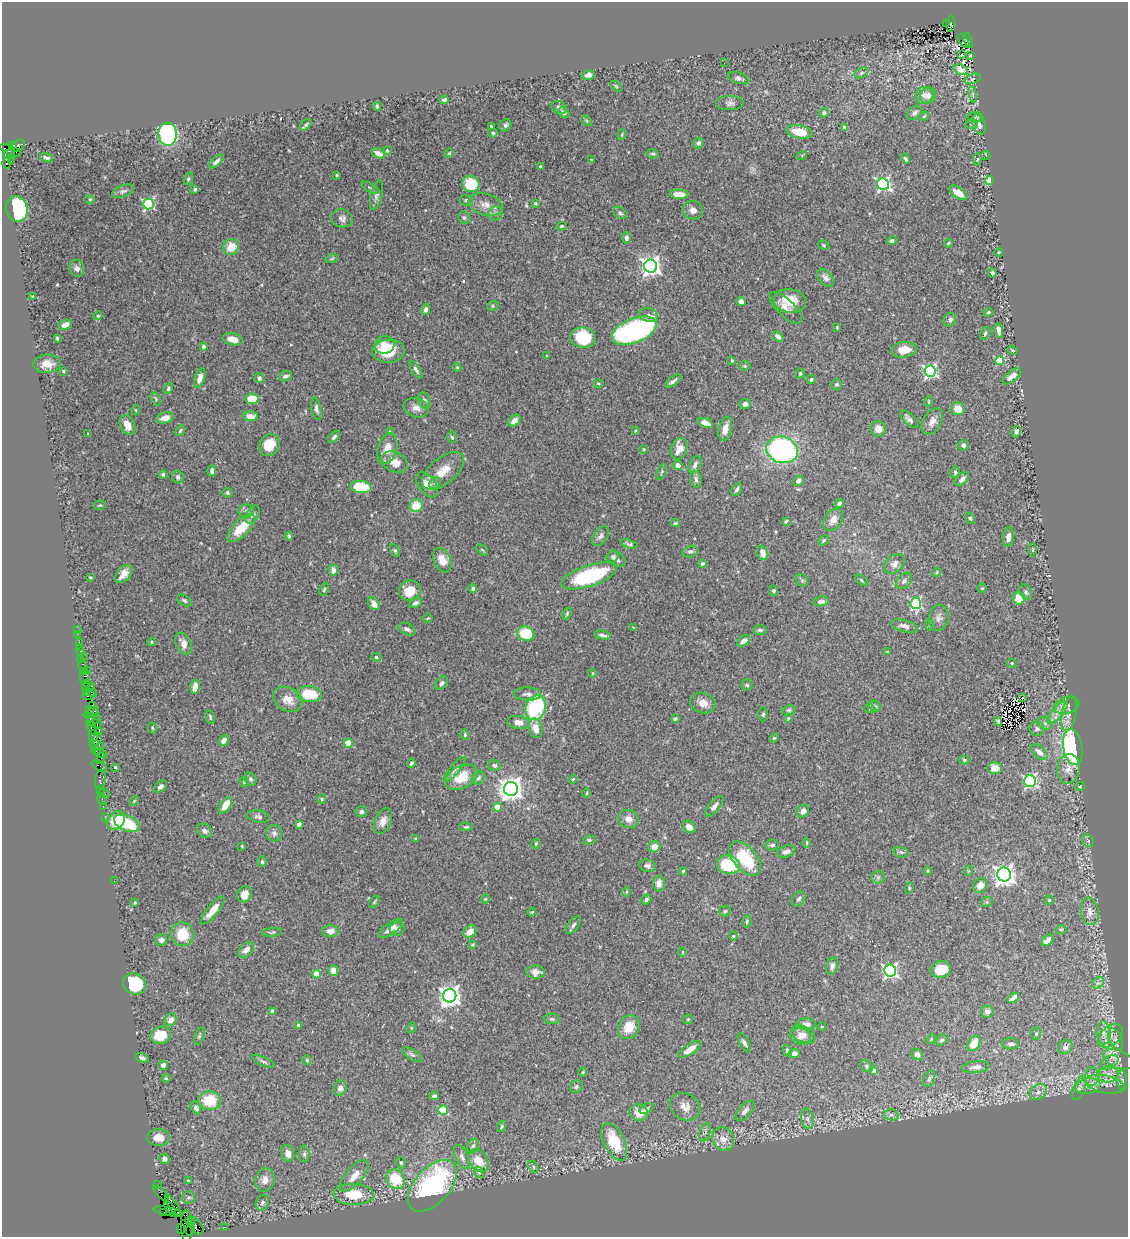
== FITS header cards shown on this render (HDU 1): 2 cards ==
NAXIS1  =                 1126
NAXIS2  =                 1235

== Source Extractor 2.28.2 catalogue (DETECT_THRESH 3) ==
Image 1126 x 1235 px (HDU 1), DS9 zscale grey, 1 PNG px = 1 image px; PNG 1130 x 1239 px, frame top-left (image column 1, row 1235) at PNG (2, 2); each listed source drawn as its Kron ellipse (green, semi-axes under 4 px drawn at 4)
Background 0.806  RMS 0.024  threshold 0.0722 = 3 sigma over >= 5 px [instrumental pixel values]
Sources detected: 515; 2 with non-positive FLUX_AUTO (blend fragments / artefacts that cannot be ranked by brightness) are neither listed nor drawn; of the other 513, the 500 brightest by FLUX_AUTO listed and drawn (13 fainter detections omitted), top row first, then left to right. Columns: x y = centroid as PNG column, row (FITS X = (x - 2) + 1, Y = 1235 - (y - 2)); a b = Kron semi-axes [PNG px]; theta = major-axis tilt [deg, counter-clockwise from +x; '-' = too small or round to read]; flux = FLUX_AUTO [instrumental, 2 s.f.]
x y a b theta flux
946 23 3 2 - 93
951 24 8 4 89 580
968 40 7 3 -73 1100
964 41 8 3 -54 450
962 55 3 2 - 6.4
970 55 4 2 - 1.7
724 63 2 2 - 3.2
961 70 7 5 -22 8.8
861 73 7 5 29 3.5
588 75 6 4 12 8.7
738 78 11 5 -15 4.8
973 79 8 4 20 3.5
616 86 6 4 -45 1.9
973 94 8 4 -82 3.1
924 95 9 8 - 10
928 96 8 7 - 8.9
444 100 4 3 - 5.2
730 103 14 7 0 6.5
377 106 4 3 - 2.3
559 107 8 6 -27 4.8
564 113 6 4 -43 5.4
824 113 5 4 - 4.5
914 113 8 6 40 5.6
924 116 5 4 - 1.8
976 117 8 5 -3 3
586 121 6 4 -45 2
972 124 6 5 - 2.6
306 125 7 4 45 2.6
505 125 6 5 - 5.6
979 125 11 6 -74 7.7
491 126 3 3 - 1.6
845 128 4 3 - 8.5
800 132 13 6 -10 39
493 133 4 3 - 3.2
168 134 11 9 -85 230
622 135 5 4 - 2
698 143 6 5 - 4.5
12 146 4 3 - 130
18 146 8 5 34 240
11 151 11 4 -24 840
387 151 3 3 - 2
378 153 7 4 -28 6.9
449 153 5 4 - 2
9 154 5 3 - 260
653 154 6 4 -12 2.9
802 155 5 3 - 1.5
986 155 5 3 - 1.4
46 158 6 3 -20 4.4
905 159 5 3 - 3.3
977 159 6 3 82 1.9
592 160 3 2 - 1.3
11 161 3 2 - 10
216 161 9 4 43 4.4
7 163 6 3 -88 160
540 167 3 3 - 3.2
337 175 3 3 - 1.9
188 179 6 4 70 2.5
989 181 4 4 - 20
471 184 8 8 - 50
883 184 6 5 - 330
370 188 10 4 -30 2.9
195 189 3 3 - 1.9
123 191 11 5 21 5.1
958 193 10 5 -32 15
679 194 9 4 -2 25
376 195 15 5 75 6
90 199 5 3 - 1.7
466 200 7 5 -11 3.7
535 203 4 2 - 1.8
148 204 5 5 - 210
485 205 17 10 -15 17
17 209 13 10 -76 290
693 210 10 9 - 9.8
495 213 7 7 - 4.8
620 213 7 5 -38 3.6
342 218 11 9 -14 7.9
464 218 6 5 - 3.3
561 226 5 4 - 2.1
626 238 5 4 - 6.4
892 241 5 4 - 3.9
948 243 4 3 - 2.1
823 245 6 4 -28 2.1
231 247 8 7 - 27
999 252 4 2 - 1.4
332 258 6 4 20 2.2
651 266 6 6 - 870
77 268 9 7 -69 6.1
992 273 4 4 - 3.8
825 278 10 6 -48 7.2
33 296 3 2 - 1.7
790 301 16 11 -9 30
741 302 4 4 - 8.2
493 306 6 4 21 2.6
786 308 21 8 -44 14
426 309 6 4 76 6.1
988 312 5 4 - 2.3
649 315 9 7 -16 7.8
98 316 5 3 - 1.9
950 320 7 6 - 6.3
65 325 7 5 21 9.7
837 327 3 3 - 2.7
999 330 7 4 -78 8.9
634 331 24 12 22 390
985 333 6 4 69 3.4
778 337 6 4 -40 5.2
57 338 3 3 - 2.4
583 338 13 10 -6 69
233 339 10 6 -12 15
384 345 10 8 12 16
203 347 4 3 - 6.3
904 350 12 7 8 24
1013 350 5 3 - 1.9
388 351 16 11 4 54
547 356 4 3 - 1.3
732 360 3 3 - 1.8
1000 361 4 4 - 76
47 364 13 9 5 17
745 366 5 4 - 2.2
457 367 4 3 - 1.6
416 370 10 4 -57 4.4
63 371 4 3 - 2.4
930 371 6 5 - 310
800 373 5 4 - 2.3
286 376 7 5 25 5.5
1012 376 11 5 39 14
200 378 10 5 72 11
259 378 5 4 - 4.6
811 379 4 4 - 2.9
673 381 9 3 34 5.2
598 383 5 3 - 1.8
836 384 5 5 - 3.2
168 389 6 4 63 2.6
156 399 7 4 -62 2.5
252 399 6 5 - 36
425 401 8 6 -64 5.8
929 401 5 3 - 1.4
745 404 5 5 - 7.7
416 408 13 9 -16 12
316 409 11 5 -80 5.2
958 409 7 6 - 20
136 410 5 3 - 1.4
250 416 7 5 -4 14
165 418 9 5 12 10
909 419 11 5 -44 6.5
514 421 7 5 45 9.2
932 421 14 9 60 11
705 423 8 4 -18 12
127 425 10 7 -65 16
725 429 12 6 77 16
878 429 8 7 - 14
180 430 6 4 51 2.1
635 431 3 2 - 1.6
390 432 3 2 - 1.4
1016 432 6 4 76 5.3
88 434 3 2 - 1.3
334 437 7 4 45 3.6
452 437 6 5 - 2.6
269 445 11 9 59 29
963 445 5 5 - 4.8
387 449 16 9 75 17
644 449 3 3 - 1.4
679 449 11 7 71 19
782 450 16 13 -17 330
394 462 14 9 -27 22
695 465 9 5 62 6.5
678 466 5 4 - 11
212 471 5 4 - 4.9
443 471 25 13 39 29
662 472 8 3 67 2.2
955 472 6 5 - 3.2
163 474 4 4 - 3.9
178 477 6 5 - 4.6
696 479 8 5 -75 5.3
962 479 8 5 48 7.2
798 481 5 4 - 6.1
435 483 6 5 - 3.5
427 485 14 8 -52 18
361 487 10 6 -7 65
737 489 7 5 60 4.9
227 493 5 5 - 2.9
839 503 5 4 - 3.3
100 505 6 4 13 2.4
416 505 7 6 - 32
246 511 7 6 - 4.9
253 515 10 6 58 6.4
970 518 6 5 - 2.7
833 520 12 8 57 13
786 521 4 3 - 2.5
675 523 4 3 - 2
241 528 18 8 45 37
289 536 4 3 - 2.8
600 536 11 7 54 6.9
1008 537 10 5 84 9.7
824 540 6 4 40 2.6
629 544 9 4 -17 3.5
395 550 7 4 -62 2.6
482 550 7 2 -45 1.4
1033 550 7 3 90 2.3
690 551 8 5 15 6.1
763 553 7 5 -72 11
613 557 6 5 - 3.6
617 559 10 6 -36 7
442 560 13 8 -65 21
702 564 4 4 - 3.2
894 564 11 8 40 10
333 570 6 4 -88 8.2
937 572 5 4 - 1.8
124 574 11 6 48 15
589 576 29 10 18 150
90 577 4 3 - 2.1
802 580 7 5 -46 3.2
861 580 7 3 -43 2
904 581 9 6 47 6.5
982 588 4 4 - 1.9
324 589 6 4 64 2.4
473 589 4 3 - 3.2
410 591 11 10 - 35
773 591 5 4 - 4
1026 592 8 6 -62 4.1
1019 598 6 6 - 28
184 600 8 5 -33 3.8
821 601 7 5 9 7.1
415 603 7 4 26 4.5
916 603 6 5 - 180
374 604 7 5 -56 12
567 614 6 4 65 2.1
428 618 5 4 - 1.8
939 618 13 10 80 9.3
929 625 6 4 -89 2.3
904 626 14 6 -16 9.6
633 627 4 3 - 1.4
407 629 9 5 -26 5.6
77 630 2 2 - 9
760 630 7 4 -1 3.4
526 633 8 7 - 66
77 634 2 2 - 4.7
602 635 8 3 -11 4.1
744 641 7 5 39 8.8
79 642 2 2 - 22
152 642 4 4 - 2
184 644 11 7 -63 13
79 647 2 2 - 12
80 651 3 3 - 80
887 652 4 3 - 1.4
83 656 2 2 - 10
376 657 4 4 - 2.9
81 660 2 2 - 9.3
1012 663 5 4 - 2.1
82 666 5 3 - 83
87 670 2 2 - 230
83 671 3 2 - 41
592 673 4 3 - 1.3
85 677 6 5 - 150
87 683 2 2 - 40
441 683 8 5 52 5.1
747 685 5 5 - 2.7
92 686 3 2 - 110
85 687 3 2 - 39
195 687 7 5 77 16
86 692 4 2 - 79
93 693 4 2 - 83
309 694 13 8 -7 54
528 694 13 6 -2 7.3
89 695 6 3 22 60
1023 697 3 2 - 3
288 699 15 11 -32 20
703 703 13 10 -17 14
92 705 2 2 - 21
875 706 6 5 - 2.8
1067 706 13 8 15 10
536 708 12 10 69 140
90 709 3 3 - 54
870 709 6 3 -18 1.7
789 710 7 4 9 2.7
91 713 8 3 23 180
1058 713 14 5 49 12
763 714 7 5 88 3.2
1069 714 18 7 79 12
210 717 7 4 -76 2.6
90 718 3 2 - 36
788 718 4 3 - 2.1
675 719 4 3 - 2.6
93 720 7 5 29 110
998 722 4 2 - 2.4
518 723 11 6 -10 12
1045 723 7 6 - 5.3
96 724 6 4 2 280
91 728 7 3 -76 220
152 728 5 3 - 1.6
535 728 10 6 -76 15
1037 729 7 7 - 5.6
99 731 2 2 - 35
465 735 5 4 - 2.2
93 736 6 4 -89 180
774 738 5 3 - 1.6
97 739 7 4 62 200
224 740 6 4 50 11
348 743 4 4 - 43
97 745 8 5 -22 240
1073 747 18 9 -81 270
96 751 4 3 - 56
1039 752 10 5 -40 9.5
101 753 6 2 -22 69
101 758 6 3 62 91
964 760 5 4 - 2.5
411 763 4 3 - 3.1
494 765 6 5 - 4.5
99 766 8 3 -32 86
115 767 3 2 - 1.3
995 768 7 6 - 20
455 769 16 5 51 6.2
1068 769 15 11 82 15
462 777 17 11 28 44
478 778 7 6 - 5.1
250 779 7 5 -50 3.9
573 779 4 3 - 1.5
100 780 10 5 82 140
1030 781 6 6 - 300
244 782 5 4 - 2.3
1080 786 5 3 - 1.4
160 787 7 5 39 4.9
101 789 4 2 - 70
511 789 7 7 - 1600
587 793 5 3 - 1.7
104 794 6 3 -14 140
102 799 6 2 -68 33
322 799 4 4 - 2.1
134 801 5 3 - 1.3
225 805 9 5 56 25
103 806 2 2 - 29
714 806 13 5 50 6.8
497 807 4 4 - 26
803 811 7 5 53 8.9
361 812 6 5 - 4.1
105 817 2 2 - 19
258 817 11 6 -11 5
629 819 10 9 - 11
116 821 10 8 48 38
383 821 13 8 67 11
127 823 13 7 -23 96
299 824 4 3 - 5.2
466 827 6 4 1 2.3
689 827 7 5 -45 11
205 831 8 6 -36 8
274 833 8 8 - 5.1
416 838 4 3 - 1.7
589 840 6 4 9 2.7
1088 841 6 5 - 3.3
807 843 5 3 - 1.4
536 844 5 4 - 1.9
772 845 6 5 - 4.2
242 846 4 3 - 1.6
654 847 6 5 - 11
786 852 9 6 24 7.9
901 852 8 5 -11 3.6
745 859 20 11 -49 81
262 862 5 4 - 2.9
728 865 12 9 -13 85
647 866 8 6 -11 5.2
683 871 4 3 - 2.6
928 871 5 3 - 1.4
968 871 5 3 - 1.3
1004 874 7 7 - 1100
878 877 6 6 - 3.6
114 881 2 2 - 18
659 883 8 6 87 10
980 885 8 6 58 14
909 888 6 3 73 1.6
626 892 5 3 - 1.5
244 894 8 6 65 15
485 899 4 4 - 1.7
646 899 5 4 - 3.9
799 899 8 6 56 4.7
1049 900 4 4 - 2.1
374 902 7 3 55 2
987 902 6 5 - 2.6
135 903 4 3 - 1.6
213 910 17 5 51 17
725 911 5 5 - 2.5
1090 911 14 9 -79 12
532 912 4 3 - 1.4
747 921 6 4 77 2.6
573 925 10 5 53 4.4
391 928 14 5 35 11
397 929 7 6 - 6
1061 929 6 4 0 2.1
330 931 8 6 0 12
272 932 10 4 6 2.8
470 932 7 5 44 13
182 934 12 11 - 44
733 936 4 4 - 1.6
161 940 6 5 - 7.9
1048 940 7 4 41 7.8
473 945 4 3 - 1.7
246 950 9 6 44 12
682 952 5 3 - 1.2
832 966 9 5 77 6.1
941 969 10 8 11 27
333 971 5 5 - 14
890 971 6 6 - 400
535 972 9 6 -3 11
316 974 4 4 - 35
1098 983 6 5 - 3.8
135 984 11 10 - 95
450 996 7 6 - 1000
1013 998 6 4 40 10
272 1011 4 3 - 14
987 1012 6 6 - 8
552 1019 8 5 -9 3.2
688 1019 5 4 - 1.8
171 1020 7 5 52 12
807 1024 9 6 2 7.6
298 1026 4 4 - 4.1
822 1026 4 3 - 1.3
629 1027 12 10 62 29
411 1028 5 3 - 1.5
1104 1033 11 7 -84 10
803 1034 13 7 -26 11
1036 1034 6 5 - 2.6
161 1035 10 8 18 32
199 1036 9 4 71 3.1
1110 1036 14 9 42 15
800 1037 11 8 -12 9.9
931 1039 5 4 - 1.8
942 1040 6 5 - 3.8
1116 1040 12 6 -66 7.5
744 1043 10 4 -61 5.8
974 1043 8 5 59 28
1011 1044 8 5 -4 5.7
1065 1047 8 6 36 7.3
690 1049 13 5 33 18
787 1051 6 4 -77 4
794 1053 5 4 - 6.2
917 1054 6 5 - 9.5
412 1055 11 5 -33 4.6
142 1058 6 4 -23 2.9
1118 1059 15 9 -23 14
307 1060 4 4 - 1.6
263 1062 12 4 -25 4.3
1109 1062 10 6 31 7
163 1065 5 4 - 7.4
866 1066 7 5 -36 3.4
976 1067 14 5 6 7.7
873 1070 4 4 - 18
583 1072 4 4 - 1.9
1108 1074 10 8 16 12
1092 1077 9 6 85 8.2
166 1078 5 3 - 1.4
929 1079 9 5 67 4.1
1122 1081 10 5 -86 3.6
1105 1084 20 9 -11 18
1088 1086 12 7 11 11
576 1087 7 6 - 3.1
340 1088 7 6 - 8.4
1079 1088 13 5 67 6.9
1038 1092 9 7 31 8
434 1096 5 3 - 3.7
209 1101 11 9 -1 49
685 1107 16 13 -31 16
196 1108 7 4 -63 4.9
646 1108 7 4 29 3.5
443 1110 5 4 - 73
745 1111 12 6 50 8.2
639 1113 9 8 - 25
891 1115 7 5 -20 4.5
807 1119 10 6 -80 6.8
501 1126 6 3 60 2
705 1132 9 5 72 4.2
158 1138 11 8 1 16
723 1139 12 10 -62 17
614 1142 20 10 -64 62
473 1146 7 5 62 4
288 1153 8 6 -76 13
304 1154 8 5 -90 3.9
462 1157 13 6 -64 7.3
164 1159 5 5 - 4.7
478 1161 13 8 -55 27
401 1163 6 4 -75 2.7
533 1167 6 4 -63 2.6
479 1172 6 4 -63 2.8
354 1176 19 8 49 19
395 1179 10 9 - 53
265 1180 12 9 75 14
188 1181 3 3 - 2.4
158 1185 2 2 - 13
432 1186 31 17 48 270
161 1193 10 3 -47 130
354 1194 20 10 -1 54
188 1197 7 6 - 3.7
262 1203 8 6 65 5
173 1205 12 3 -56 1200
170 1208 8 3 -48 540
169 1211 15 4 -11 580
164 1213 3 3 - 150
190 1222 5 3 - 1200
187 1226 16 5 -88 2500
196 1226 10 6 -55 1700
225 1227 2 2 - 28
181 1229 5 3 - 210
191 1229 6 3 73 100
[13 fainter detections neither listed nor drawn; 2 non-positive-flux detections neither listed nor drawn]